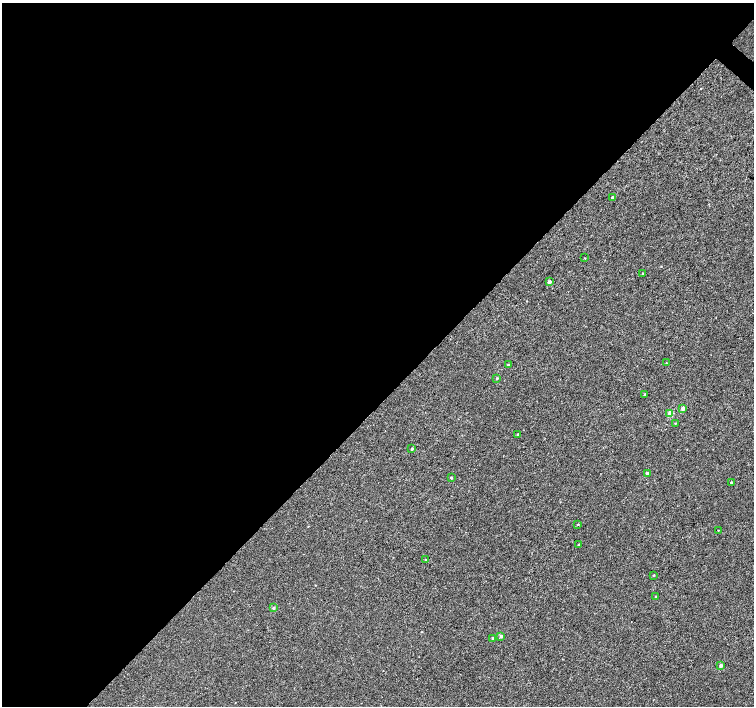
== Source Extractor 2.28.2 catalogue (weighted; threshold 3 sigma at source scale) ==
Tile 5 of 4 x 4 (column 1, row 2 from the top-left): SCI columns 8-1510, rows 3047-4453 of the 6023 x 6028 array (HDU 1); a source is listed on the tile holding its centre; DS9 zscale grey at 2 x 2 block average (1 PNG px = mean of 2 x 2 image px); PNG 756 x 708 px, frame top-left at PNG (2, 3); each listed source drawn as its Kron ellipse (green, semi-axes under 4 px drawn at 4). Shown black and unused: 57% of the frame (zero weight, under 3 of 4 exposures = <1% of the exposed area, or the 3 px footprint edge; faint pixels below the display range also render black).
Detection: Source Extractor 2.28.2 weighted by HDU 2 'WHT'; one run over the whole footprint, this tile lists its part. Background 2.34e-04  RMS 0.0024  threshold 0.0107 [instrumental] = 3 sigma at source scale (4.5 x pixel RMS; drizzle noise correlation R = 1.50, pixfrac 1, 0.0396/0.0396 arcsec/px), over >= 5 px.
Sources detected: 26; all 26 listed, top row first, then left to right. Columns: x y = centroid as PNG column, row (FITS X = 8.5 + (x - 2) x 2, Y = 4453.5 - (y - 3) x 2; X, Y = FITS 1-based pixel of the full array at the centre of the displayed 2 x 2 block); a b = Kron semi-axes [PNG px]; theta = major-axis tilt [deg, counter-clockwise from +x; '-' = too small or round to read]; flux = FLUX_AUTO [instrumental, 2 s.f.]
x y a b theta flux
612 197 3 2 - 0.91
584 258 2 2 - 0.3
643 274 2 2 - 0.63
549 282 3 3 - 2
666 363 2 2 - 0.28
508 365 3 2 - 0.57
497 378 3 2 - 0.52
645 394 3 3 - 0.69
683 408 3 3 - 2.1
670 413 3 3 - 8.6
675 423 3 2 - 0.38
518 434 3 2 - 0.81
412 449 3 3 - 1.1
647 474 3 3 - 2.2
451 478 3 2 - 0.64
731 482 3 2 - 0.52
578 524 2 2 - 0.38
718 530 2 2 - 0.28
578 545 2 2 - 0.3
425 560 3 3 - 0.5
653 575 3 2 - 0.36
655 597 2 2 - 0.4
273 608 3 3 - 0.86
501 636 3 3 - 1.3
492 638 3 2 - 0.83
721 665 3 2 - 1.6